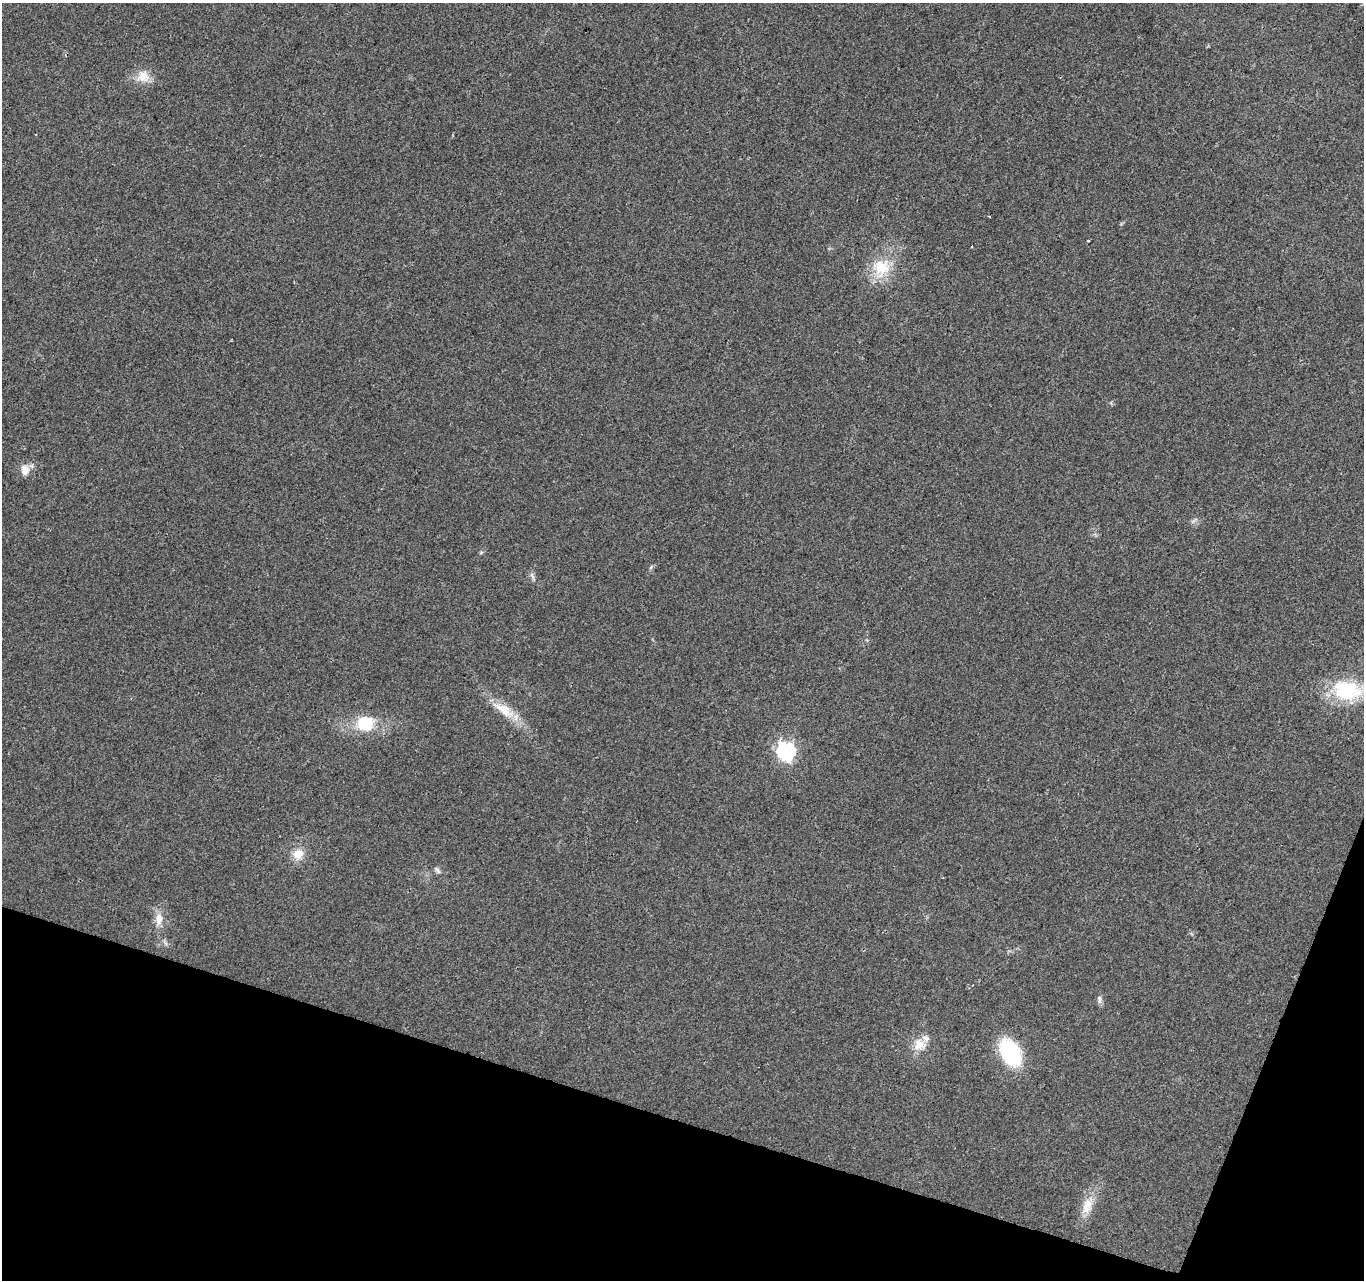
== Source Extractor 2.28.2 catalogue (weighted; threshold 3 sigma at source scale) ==
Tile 15 of 4 x 4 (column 3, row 4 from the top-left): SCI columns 2734-4095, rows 278-1555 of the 5458 x 5603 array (HDU 1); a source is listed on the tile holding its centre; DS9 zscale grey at full resolution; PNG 1366 x 1282 px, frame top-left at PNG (2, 3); no overlay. Shown black and unused: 15% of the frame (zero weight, under 2 of 3 exposures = <1% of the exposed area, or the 3 px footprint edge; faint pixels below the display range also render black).
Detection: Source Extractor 2.28.2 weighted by HDU 2 'WHT'; one run over the whole footprint, this tile lists its part. Background 0.032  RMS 0.0057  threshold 0.0256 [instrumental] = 3 sigma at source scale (4.5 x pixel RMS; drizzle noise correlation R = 1.50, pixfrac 1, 0.0396/0.0396 arcsec/px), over >= 5 px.
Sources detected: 20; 1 cosmic-ray / hot-pixel residue — not listed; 1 inside a brighter listed object's ellipse — not listed separately; the other 18 listed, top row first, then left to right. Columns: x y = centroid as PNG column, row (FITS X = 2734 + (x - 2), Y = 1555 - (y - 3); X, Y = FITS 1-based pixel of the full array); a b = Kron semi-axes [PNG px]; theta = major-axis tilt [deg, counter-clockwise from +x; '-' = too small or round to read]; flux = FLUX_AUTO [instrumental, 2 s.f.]
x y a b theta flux
143 76 18 16 18 8.1
989 216 3 2 - 0.41
1088 240 3 2 - 0.67
881 268 26 24 62 20
25 470 14 10 -78 5
651 567 7 4 47 0.93
532 576 11 4 -65 1.5
1348 690 41 24 -4 35
505 712 27 15 -21 12
365 723 24 21 0 19
786 751 8 7 - 170
298 854 13 12 - 7.7
437 870 10 5 -58 1.6
159 919 20 9 89 6
1099 998 11 5 -82 1.9
919 1044 17 15 -8 8.3
1010 1052 22 14 -61 54
1087 1206 29 13 67 10
Isophote crosses this tile's border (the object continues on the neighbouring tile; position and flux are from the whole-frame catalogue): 1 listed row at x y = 1348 690